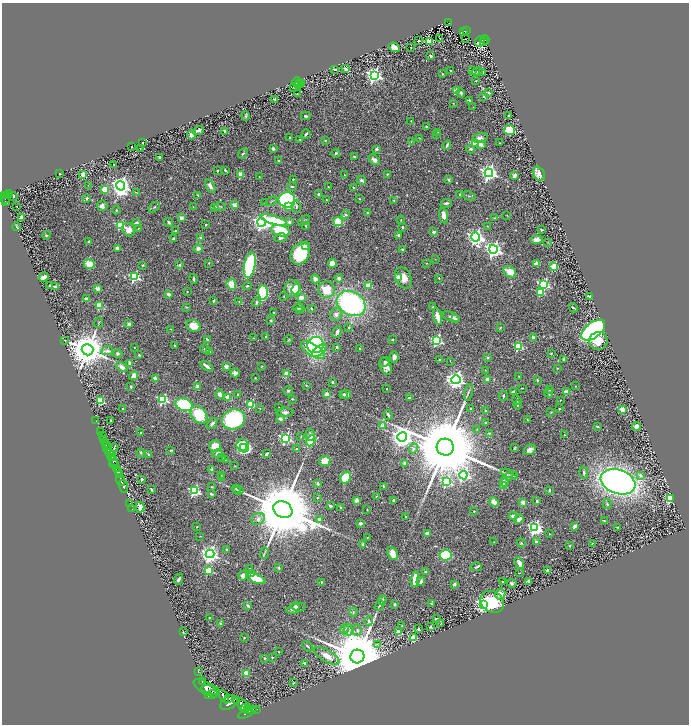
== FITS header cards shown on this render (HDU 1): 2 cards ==
NAXIS1  =                 1373
NAXIS2  =                 1444

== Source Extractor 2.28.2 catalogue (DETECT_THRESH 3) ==
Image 1373 x 1444 px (HDU 1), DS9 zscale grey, zoomed out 1/2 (1 PNG px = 2 x 2 image px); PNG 691 x 726 px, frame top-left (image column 1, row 1443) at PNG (2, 3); each listed source drawn as its Kron ellipse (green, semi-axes under 4 px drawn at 4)
Background 0.864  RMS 0.042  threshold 0.126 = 3 sigma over >= 5 px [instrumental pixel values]
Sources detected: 573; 31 cannot appear on this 1/2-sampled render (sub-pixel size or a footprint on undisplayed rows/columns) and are neither listed nor drawn; of the other 542, the 500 brightest by FLUX_AUTO listed and drawn (42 fainter detections omitted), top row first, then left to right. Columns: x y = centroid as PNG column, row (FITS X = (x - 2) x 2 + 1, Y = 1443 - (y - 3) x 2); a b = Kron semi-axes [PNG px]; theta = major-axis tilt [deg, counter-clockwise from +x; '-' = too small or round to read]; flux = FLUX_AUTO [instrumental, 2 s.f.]
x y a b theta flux
449 22 3 3 - 59
464 31 2 1 - 9.5
466 31 4 2 - 110
440 39 2 1 - 3.3
465 39 2 1 - 4.9
485 40 4 1 - 45
418 41 2 2 - 9.5
484 41 2 1 - 16
429 42 2 2 - 190
480 42 5 4 - 140
394 47 5 4 - 68
411 48 2 2 - 3.8
431 56 2 2 - 38
334 69 3 2 - 12
346 69 2 2 - 59
450 71 2 2 - 14
473 71 3 3 - 5.7
477 72 6 4 14 21
483 72 3 2 - 20
442 74 3 2 - 5.8
374 75 4 4 - 2500
476 81 3 2 - 4.8
297 82 5 4 - 18
299 84 5 3 - 8.7
301 84 4 3 - 7.7
293 87 2 2 - 4
456 90 2 2 - 90
461 93 4 3 - 18
489 93 2 2 - 23
297 94 2 2 - 7.1
484 96 2 2 - 28
274 99 2 2 - 7.9
470 100 4 3 - 5.8
453 103 2 2 - 6
473 107 2 2 - 3.7
245 116 5 3 - 9
306 116 5 3 - 10
509 116 2 2 - 6.3
411 121 2 1 - 4.6
426 127 2 2 - 24
198 130 5 3 - 29
509 130 5 5 - 210
225 131 2 2 - 71
438 132 3 2 - 4.7
306 134 4 2 - 12
191 135 4 3 - 29
437 135 3 2 - 7.1
290 137 2 2 - 13
420 138 3 3 - 5.6
480 138 8 4 13 37
299 139 2 2 - 3.7
325 140 3 2 - 5.4
411 142 3 2 - 5.3
143 143 2 2 - 7.2
476 143 3 3 - 530
500 143 2 2 - 3.6
481 144 2 2 - 79
447 145 5 2 - 14
132 147 2 2 - 21
273 148 4 3 - 14
140 149 2 1 - 3.6
377 149 2 2 - 74
471 149 4 3 - 14
243 153 5 3 - 12
336 153 4 3 - 14
160 157 3 2 - 13
354 157 2 2 - 24
374 160 6 4 -39 35
279 161 2 2 - 39
114 165 2 2 - 4.4
225 170 4 3 - 8.6
217 171 2 2 - 14
489 173 4 4 - 3500
60 174 2 2 - 5
387 174 3 2 - 6.4
539 174 7 5 -56 57
83 175 2 2 - 120
241 175 2 2 - 180
344 175 3 2 - 4.4
514 175 4 3 - 29
259 177 2 2 - 3.8
293 179 2 2 - 10
361 180 5 3 - 20
448 180 3 2 - 10
88 185 3 2 - 3.8
121 186 4 4 - 5200
210 186 7 3 -60 36
292 187 4 3 - 9.8
328 187 2 2 - 4.4
354 188 2 2 - 8.8
105 189 2 2 - 190
137 193 3 2 - 4.4
8 194 5 3 - 420
319 194 3 3 - 24
460 194 2 2 - 23
4 195 3 3 - 540
198 195 3 2 - 7.6
7 196 4 1 - 250
14 196 2 2 - 19
469 196 6 2 -19 8.7
87 198 2 2 - 37
5 199 5 2 - 130
359 199 4 2 - 5.1
287 200 8 8 - 1000
326 200 2 1 - 4.1
394 200 4 3 - 7.4
272 201 5 2 - 9
6 202 3 2 - 200
265 203 2 2 - 5.2
446 203 6 3 14 13
234 205 2 2 - 140
17 206 2 1 - 4.7
102 206 5 5 - 26
220 206 5 2 - 5.3
154 207 6 3 37 11
193 207 3 2 - 6.3
215 207 2 2 - 18
289 207 3 2 - 33
296 207 6 3 -88 13
117 210 4 3 - 6.4
368 213 3 3 - 10
346 215 4 4 - 13
507 215 2 2 - 3.3
444 216 8 4 -79 48
21 218 3 3 - 26
181 218 2 2 - 98
494 218 3 2 - 4.1
274 220 14 4 -16 400
304 220 6 3 35 11
401 220 4 2 - 5.6
338 221 5 4 - 230
169 222 5 3 - 14
262 222 4 4 - 3200
289 222 4 3 - 20
136 223 3 2 - 35
206 224 2 1 - 4.6
120 225 3 3 - 520
306 226 3 2 - 5.3
487 226 2 2 - 3.8
17 227 4 2 - 5.9
403 227 2 2 - 22
138 228 3 2 - 4.5
129 230 7 6 - 63
541 230 3 2 - 4.2
175 231 2 2 - 16
280 231 9 5 -14 350
434 232 3 3 - 26
46 235 4 3 - 9.1
398 235 2 2 - 46
476 237 4 4 - 2500
201 238 2 2 - 49
281 238 6 3 11 19
173 239 3 2 - 15
537 239 6 4 0 31
88 242 2 2 - 22
548 242 4 2 - 4.7
305 245 3 3 - 23
117 248 2 2 - 72
198 249 4 4 - 36
402 249 2 2 - 28
493 249 4 4 - 3100
300 254 11 9 60 350
435 259 2 2 - 3.5
209 263 3 2 - 3.7
332 263 4 4 - 71
427 263 2 1 - 4.5
89 264 5 5 - 100
536 264 3 3 - 79
143 265 2 2 - 8.5
180 265 4 3 - 16
250 265 13 5 80 690
554 266 3 3 - 330
510 272 7 5 -35 120
44 277 5 3 - 43
134 277 3 3 - 810
398 277 2 2 - 140
339 278 4 4 - 24
403 278 11 8 -65 91
439 278 2 2 - 11
193 279 5 3 - 12
315 279 4 4 - 39
231 284 5 4 - 110
50 285 2 2 - 16
544 285 4 3 - 990
247 286 4 4 - 13
368 286 3 2 - 230
55 287 2 2 - 51
292 288 8 7 - 85
98 289 2 2 - 98
296 289 6 4 66 130
326 290 8 8 - 160
187 292 2 2 - 4.8
263 292 7 5 -86 780
540 292 3 3 - 300
168 294 4 3 - 19
284 296 2 2 - 4.1
302 297 3 3 - 81
590 297 3 3 - 8.2
86 299 2 2 - 71
213 301 4 2 - 9.9
239 302 2 2 - 4.3
256 303 4 3 - 12
351 303 15 11 -30 1400
99 306 3 3 - 290
186 307 3 3 - 5
433 307 3 3 - 7
299 308 5 3 - 11
311 308 2 2 - 13
574 308 5 2 - 11
299 310 3 2 - 4.6
274 313 2 2 - 5.6
336 314 6 6 - 29
437 316 9 4 -77 86
451 317 9 4 -20 26
455 319 4 3 - 18
271 320 2 2 - 11
99 323 6 2 69 7.1
129 324 2 2 - 64
193 326 7 5 -21 110
349 327 3 3 - 7.4
500 328 3 3 - 6.6
171 329 2 2 - 4
593 330 14 7 37 1900
337 332 6 3 66 27
266 336 2 2 - 11
254 338 3 2 - 4.5
534 338 3 2 - 56
65 340 3 2 - 3.9
207 340 3 2 - 11
288 340 5 3 - 7.2
392 340 3 2 - 5.5
437 340 3 3 - 1100
598 341 9 9 - 100
316 345 8 8 - 950
175 346 2 1 - 5.1
518 346 3 3 - 460
134 347 2 2 - 6.2
337 347 3 2 - 13
205 349 5 3 - 11
360 349 2 2 - 23
88 350 6 5 - 26000
313 350 13 6 -32 370
319 350 8 4 39 160
107 351 6 4 8 25
210 351 2 2 - 3.3
551 353 3 3 - 7
118 354 5 4 - 12
139 355 2 2 - 6.9
394 357 5 3 - 37
487 358 2 2 - 26
564 359 2 2 - 25
439 360 2 2 - 30
450 361 4 1 - 3.3
385 362 5 5 - 16
130 363 2 2 - 55
207 366 7 2 -36 32
226 366 2 2 - 100
262 366 4 2 - 5.1
385 366 8 5 -69 47
122 367 6 4 -32 44
557 368 2 2 - 4.8
485 370 2 2 - 3.9
235 373 5 4 - 25
287 374 4 4 - 80
134 376 5 4 - 66
519 376 3 2 - 4.5
155 378 2 2 - 85
255 378 2 2 - 5.6
456 380 5 4 - 3700
487 380 3 3 - 56
537 380 2 2 - 20
332 382 2 2 - 32
306 385 2 2 - 11
575 386 2 2 - 7.5
131 387 3 2 - 9.4
197 387 3 2 - 94
522 388 3 2 - 4
386 389 2 2 - 14
550 390 3 2 - 5.4
288 391 4 4 - 11
468 392 8 3 75 16
513 392 3 2 - 21
566 392 3 2 - 140
549 393 5 4 - 19
220 394 5 4 - 43
327 394 3 3 - 32
344 394 2 2 - 14
346 394 5 2 - 27
238 395 2 2 - 17
503 396 5 2 - 11
228 397 2 2 - 180
409 398 3 2 - 9
163 399 3 3 - 950
292 399 2 2 - 5.8
517 400 5 3 - 10
560 400 2 2 - 6.8
100 401 3 3 - 400
251 404 3 3 - 500
184 405 9 6 -19 520
518 405 4 3 - 6.8
123 408 3 2 - 8.1
260 408 2 2 - 3.7
279 408 2 2 - 6
471 409 3 2 - 8.8
559 409 2 2 - 9.5
622 409 3 2 - 190
486 410 2 2 - 11
285 412 8 4 0 25
551 412 4 3 - 6.1
199 415 10 7 -51 310
388 415 5 2 - 15
233 419 11 10 - 700
280 419 4 3 - 24
96 420 2 1 - 17
527 420 3 2 - 4.7
111 421 3 2 - 9
486 422 4 3 - 8.7
212 423 6 3 47 23
383 426 4 3 - 42
597 426 3 2 - 11
637 426 4 3 - 75
477 429 3 2 - 3.3
100 431 2 1 - 50
141 433 2 2 - 11
489 433 2 2 - 12
310 435 6 4 -79 24
564 435 2 2 - 10
102 436 2 2 - 210
301 437 3 3 - 5.3
402 437 5 5 - 6300
285 438 4 4 - 1400
104 439 3 2 - 280
311 441 6 4 64 240
105 443 2 2 - 540
106 445 2 2 - 1000
215 446 6 5 - 97
243 446 7 6 - 750
445 447 8 8 - 130000
515 447 3 2 - 5.6
114 448 4 1 - 5.3
244 448 3 2 - 160
413 448 5 4 - 15
108 449 5 2 - 540
297 449 2 2 - 31
171 450 4 2 - 8.9
530 450 6 5 - 36
110 453 4 2 - 1300
141 453 5 3 - 12
218 453 5 3 - 31
266 454 4 2 - 19
111 455 5 2 - 890
148 455 2 2 - 32
222 458 2 2 - 9.5
113 460 6 3 -64 760
225 460 3 2 - 3.7
325 461 5 5 - 100
405 463 2 2 - 60
114 464 5 2 - 510
235 466 3 2 - 3.4
116 469 4 2 - 890
212 470 3 3 - 18
119 472 3 2 - 480
507 473 6 3 -22 15
584 473 6 3 -82 18
119 475 4 2 - 680
221 475 3 2 - 3.9
463 475 4 4 - 1300
640 475 3 3 - 32
511 476 7 4 10 17
222 477 3 2 - 5.8
346 478 6 5 - 210
142 479 2 2 - 21
121 480 6 2 -66 1800
446 482 4 3 - 790
504 482 5 4 - 30
618 482 18 12 -19 4100
318 483 2 2 - 62
123 486 7 2 -68 1700
383 486 2 2 - 14
504 486 2 2 - 100
212 487 3 2 - 6.8
151 489 3 2 - 13
236 489 4 3 - 6.9
238 490 5 2 - 7.2
549 490 4 3 - 12
194 491 3 3 - 930
211 494 4 2 - 14
376 496 3 2 - 6.8
317 498 2 2 - 5.5
670 498 3 3 - 540
356 500 2 2 - 100
393 500 3 3 - 7.6
537 501 3 3 - 11
494 502 5 4 - 61
523 502 2 2 - 95
130 503 2 1 - 30
607 504 5 4 - 10
330 506 3 2 - 14
140 507 5 4 - 72
341 508 3 2 - 9.4
132 509 2 1 - 15
283 510 10 8 -30 110000
367 510 2 2 - 7.5
474 511 2 2 - 10
513 516 4 3 - 25
406 517 3 2 - 7.7
258 519 7 5 28 28
319 519 3 3 - 12
519 519 5 3 - 38
604 521 3 2 - 6.5
360 523 3 3 - 17
574 526 4 3 - 22
197 527 2 2 - 4.6
618 527 3 2 - 5
535 528 4 4 - 2100
427 533 2 2 - 110
550 534 3 2 - 4.7
200 536 4 2 - 3.6
367 537 2 2 - 7.3
494 542 2 1 - 5.2
536 542 2 2 - 67
521 543 4 3 - 8.2
592 543 2 2 - 7.8
363 544 2 2 - 45
570 546 2 2 - 9.4
226 549 2 2 - 27
264 553 6 2 75 8.3
393 553 7 4 -68 83
210 554 4 4 - 3900
446 555 6 5 - 450
519 563 6 3 -61 60
476 567 5 3 - 11
278 568 2 2 - 49
250 569 2 2 - 11
547 570 2 2 - 25
208 571 3 3 - 270
425 571 4 3 - 6.3
520 573 3 2 - 4.9
251 574 3 2 - 9.5
243 576 5 4 - 43
256 578 10 4 -22 160
179 579 6 3 68 14
415 579 8 3 83 140
529 581 3 3 - 21
321 582 2 2 - 11
421 582 4 3 - 22
502 582 2 2 - 10
512 583 5 4 - 17
454 584 2 2 - 58
500 594 5 5 - 50
382 600 5 3 - 8.6
492 602 12 10 -33 290
395 604 3 2 - 12
432 604 3 3 - 6.6
483 604 4 4 - 2100
248 606 4 2 - 15
296 606 4 3 - 20
379 606 5 3 - 13
296 608 10 4 16 39
353 612 4 3 - 8.8
209 618 3 2 - 6.1
436 619 2 2 - 45
369 621 5 4 - 15
221 624 2 2 - 81
441 624 4 2 - 4.2
402 626 4 3 - 8
430 627 2 2 - 19
344 629 5 4 - 20
418 629 2 2 - 35
348 630 6 3 -84 18
357 630 6 4 85 19
183 632 3 2 - 5.2
399 632 2 2 - 140
244 638 2 2 - 16
413 638 3 3 - 250
377 644 3 2 - 5.6
307 646 6 2 -42 12
278 652 2 2 - 5.8
327 656 14 6 -30 84
357 656 7 7 - 97000
272 657 2 2 - 16
264 658 2 2 - 31
305 663 3 3 - 9.5
198 671 3 2 - 4
246 673 2 2 - 170
202 682 2 1 - 120
293 683 3 2 - 5.5
206 688 14 6 -32 5800
211 690 9 3 -11 3100
211 694 6 3 17 4000
209 696 3 2 - 1700
224 697 7 4 -60 4300
228 699 3 2 - 1100
236 700 3 1 - 210
229 703 9 6 34 6000
242 705 7 4 -69 4400
246 707 5 2 - 1900
257 709 2 1 - 36
248 710 4 1 - 1000
247 713 10 4 27 4900
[42 fainter detections neither listed nor drawn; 31 sub-pixel or undisplayed-footprint detections neither listed nor drawn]